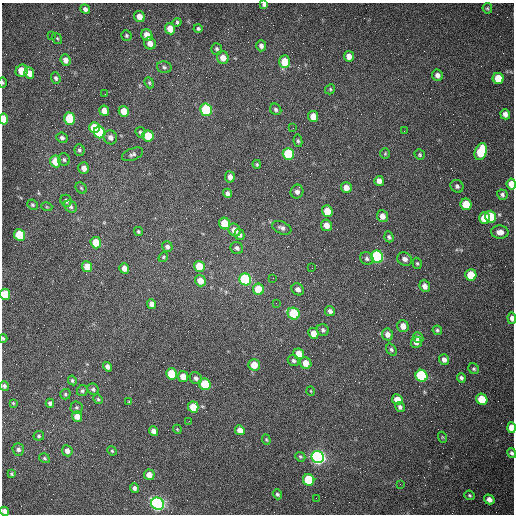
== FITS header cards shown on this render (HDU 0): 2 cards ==
NAXIS1  =                  512 /fastest changing axis
NAXIS2  =                  512 /next to fastest changing axis

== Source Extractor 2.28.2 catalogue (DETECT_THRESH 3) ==
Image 512 x 512 px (HDU 0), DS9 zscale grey, 1 PNG px = 1 image px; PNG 516 x 516 px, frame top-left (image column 1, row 512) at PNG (2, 3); each listed source drawn as its Kron ellipse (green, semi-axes under 4 px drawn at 4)
Background 1500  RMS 23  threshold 67.9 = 3 sigma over >= 5 px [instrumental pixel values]
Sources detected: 171; all 171 listed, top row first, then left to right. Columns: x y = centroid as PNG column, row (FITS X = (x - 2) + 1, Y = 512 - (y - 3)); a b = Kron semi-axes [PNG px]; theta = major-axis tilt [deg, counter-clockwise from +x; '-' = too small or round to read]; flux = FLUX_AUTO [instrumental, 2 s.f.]
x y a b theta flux
264 4 4 3 - 3300
487 8 5 4 - 2100
85 9 5 4 - 5000
139 17 6 5 - 12000
177 22 4 4 - 2600
198 28 4 4 - 2800
170 29 5 5 - 22000
126 35 5 5 - 2600
147 35 6 5 - 14000
51 36 3 2 - 1400
57 38 6 4 -54 2200
150 43 6 5 - 10000
261 46 5 5 - 5400
217 49 6 5 - 3000
349 56 5 5 - 12000
223 58 6 6 - 13000
65 60 6 5 - 8800
284 62 6 5 - 40000
164 67 7 5 -14 3500
22 71 6 6 - 35000
29 73 6 4 -68 15000
437 75 6 5 - 6700
56 78 6 4 -69 3400
498 78 5 5 - 33000
2 82 5 3 - 1600
149 83 6 4 -68 2200
330 89 5 4 - 2200
105 94 2 2 - 690
276 109 6 5 - 3200
206 110 6 5 - 150000
104 111 5 5 - 11000
124 111 5 5 - 22000
505 114 5 4 - 8200
313 116 5 5 - 20000
4 119 5 4 - 29000
70 119 6 5 - 66000
94 128 5 5 - 45000
293 128 2 2 - 750
404 131 2 2 - 730
99 132 6 5 - 110000
140 132 5 4 - 2800
148 136 6 5 - 50000
110 137 7 6 - 7300
62 138 6 5 - 4400
298 141 6 4 -80 2900
79 150 6 5 - 2900
481 152 9 6 69 69000
385 153 6 5 - 2000
132 154 11 6 22 4400
288 154 6 5 - 110000
420 155 5 5 - 2500
64 160 6 6 - 3600
55 161 6 5 - 33000
257 164 4 3 - 1900
84 168 6 5 - 9500
230 177 5 5 - 8500
379 181 5 5 - 9200
511 184 5 4 - 15000
457 186 7 6 - 3600
81 188 6 5 - 2200
346 188 5 5 - 12000
297 192 7 6 - 6800
227 193 4 4 - 4700
502 195 5 5 - 3400
66 201 6 5 - 5700
466 204 6 5 - 39000
32 205 5 5 - 2400
47 207 5 3 - 1700
71 207 7 5 -47 4100
327 211 6 5 - 26000
382 216 6 5 - 11000
490 217 6 5 - 50000
484 218 6 5 - 41000
225 223 6 5 - 42000
326 225 6 5 - 11000
282 228 10 6 -24 5500
234 230 7 6 - 11000
138 231 5 4 - 2300
500 232 8 6 -3 10000
20 235 6 5 - 99000
239 235 5 4 - 5000
389 237 5 4 - 3200
96 243 6 5 - 36000
167 247 5 5 - 4800
237 248 6 6 - 4600
163 257 5 4 - 1900
377 257 6 6 - 280000
367 259 7 6 - 4100
405 259 8 6 -30 7000
417 263 6 4 -74 2100
199 266 6 5 - 41000
87 267 5 5 - 32000
124 268 5 4 - 11000
312 268 2 2 - 830
471 275 6 5 - 42000
273 278 2 2 - 690
245 279 6 5 - 200000
200 281 6 5 - 16000
425 286 6 5 - 9000
258 289 6 5 - 50000
298 289 7 5 -38 7100
5 294 6 5 - 55000
276 303 2 2 - 1300
152 304 5 4 - 7800
330 311 5 5 - 5000
294 314 6 5 - 110000
512 318 6 4 -85 6700
403 326 6 5 - 11000
323 330 6 5 - 3400
437 330 5 4 - 2700
313 333 5 5 - 15000
387 334 6 5 - 8600
418 337 5 5 - 5000
3 338 4 3 - 2000
416 342 6 5 - 7700
391 350 6 4 -53 2700
299 354 5 5 - 26000
444 359 5 5 - 7100
293 361 6 5 - 3400
306 363 6 5 - 16000
254 365 6 5 - 21000
107 367 5 4 - 6300
474 369 6 5 - 2500
171 374 6 5 - 49000
183 376 5 5 - 16000
421 376 6 5 - 170000
196 378 6 5 - 4500
461 378 4 3 - 3700
72 380 5 4 - 2300
205 384 6 5 - 99000
4 386 5 4 - 3700
93 389 6 5 - 3700
82 391 6 5 - 3100
311 391 5 3 - 1200
65 394 5 5 - 2400
98 399 5 4 - 2100
482 399 6 5 - 49000
397 400 5 5 - 20000
129 402 4 3 - 1300
13 403 3 3 - 1400
50 403 4 4 - 3600
76 407 6 6 - 2600
193 407 5 5 - 28000
400 407 5 4 - 3900
77 416 5 5 - 13000
189 421 2 2 - 720
511 428 5 4 - 23000
177 429 4 3 - 1200
240 430 5 4 - 13000
153 431 5 4 - 8400
39 436 5 5 - 2600
442 437 5 3 - 1400
266 440 5 4 - 1800
18 449 6 6 - 5000
67 451 5 5 - 7900
112 451 5 4 - 1900
512 453 5 4 - 3100
300 457 5 4 - 2100
318 457 6 6 - 720000
44 458 5 4 - 2200
11 474 3 3 - 2100
149 475 5 5 - 13000
309 480 6 5 - 92000
400 484 2 2 - 690
134 488 5 4 - 4300
277 494 5 4 - 3000
470 495 5 5 - 2200
316 498 2 2 - 3400
489 499 5 4 - 8500
158 504 6 6 - 590000
5 511 5 4 - 8700
At the frame edge (FLAGS 8, measured only in part): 11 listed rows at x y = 264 4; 2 82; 4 119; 511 184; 5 294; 512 318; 3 338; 4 386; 511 428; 512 453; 5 511